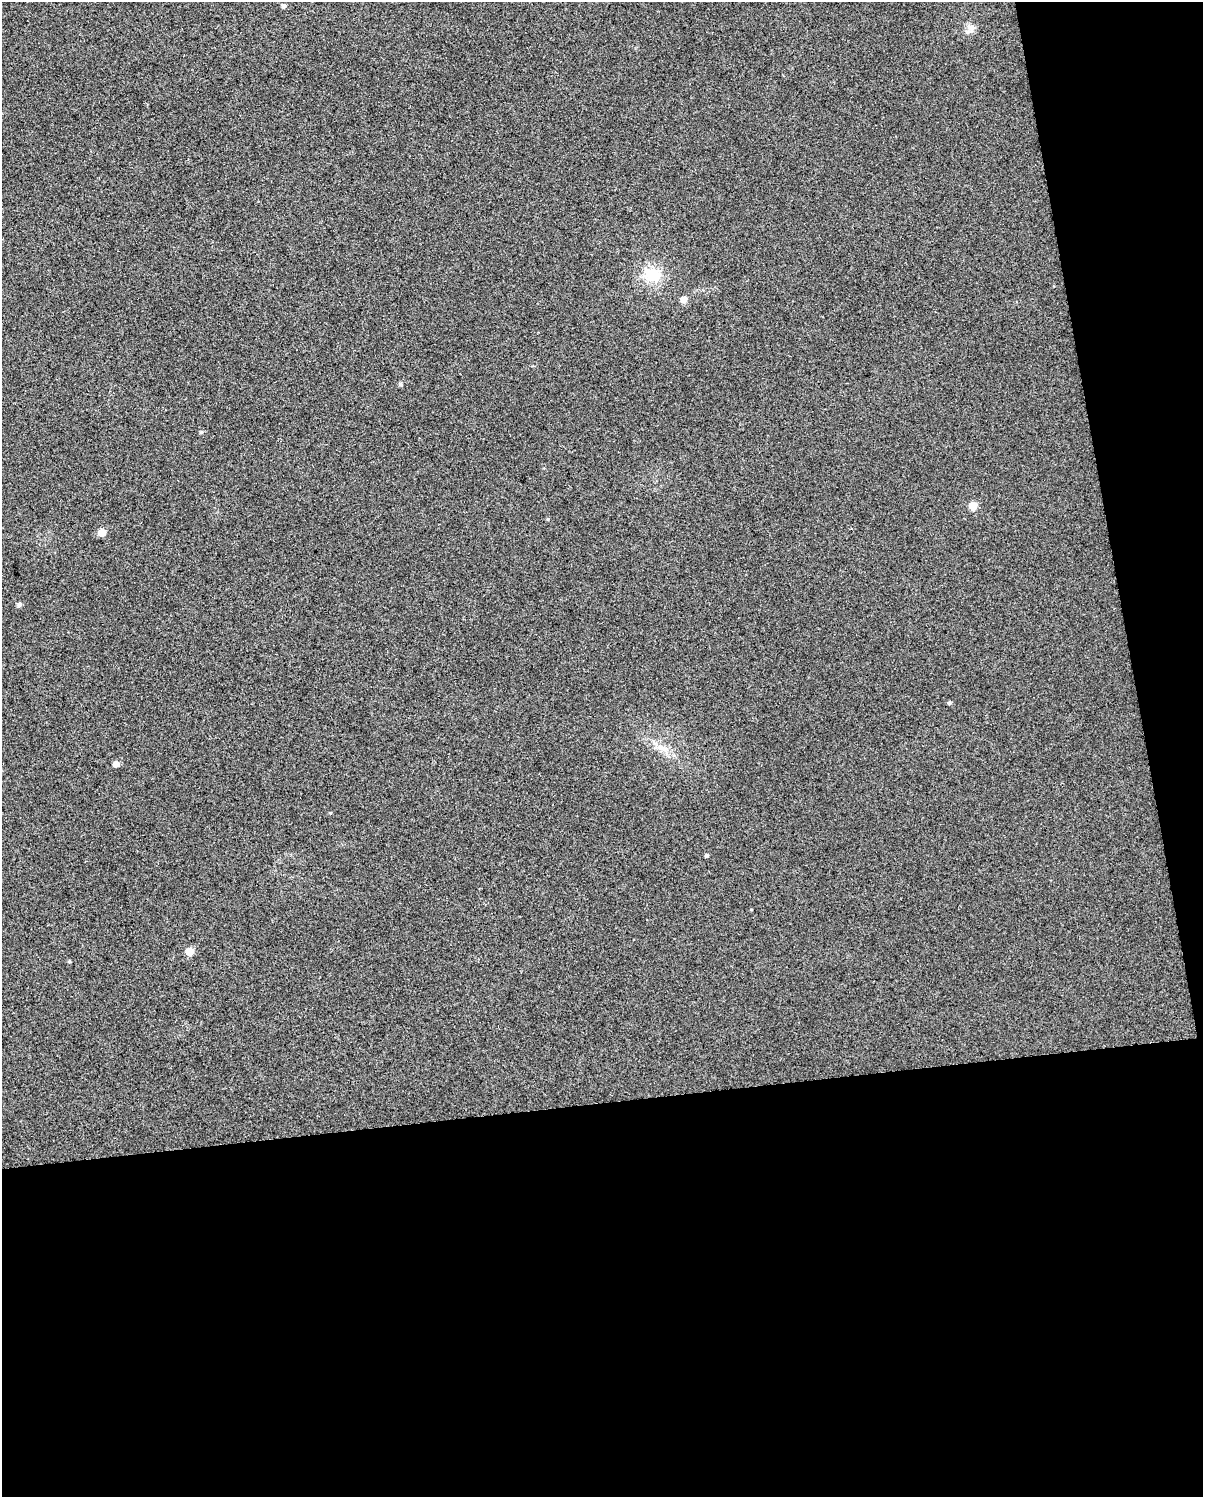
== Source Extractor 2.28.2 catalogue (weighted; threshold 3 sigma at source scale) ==
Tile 12 of 4 x 3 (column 4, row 3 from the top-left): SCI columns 3604-4804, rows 21-1515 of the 4804 x 4570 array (HDU 1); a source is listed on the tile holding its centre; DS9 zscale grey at full resolution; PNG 1205 x 1499 px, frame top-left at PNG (2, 2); no overlay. Shown black and unused: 32% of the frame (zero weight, under 3 of 5 exposures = <1% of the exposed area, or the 3 px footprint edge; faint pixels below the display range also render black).
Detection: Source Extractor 2.28.2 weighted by HDU 2 'WHT'; one run over the whole footprint, this tile lists its part. Background 0.0255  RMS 0.035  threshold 0.156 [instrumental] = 3 sigma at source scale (4.5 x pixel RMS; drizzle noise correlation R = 1.50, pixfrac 1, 0.0396/0.0396 arcsec/px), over >= 5 px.
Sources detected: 15; all 15 listed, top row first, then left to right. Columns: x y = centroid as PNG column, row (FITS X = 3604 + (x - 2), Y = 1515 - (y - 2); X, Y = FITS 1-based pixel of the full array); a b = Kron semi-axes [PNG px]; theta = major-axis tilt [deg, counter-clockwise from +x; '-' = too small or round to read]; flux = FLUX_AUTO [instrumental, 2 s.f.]
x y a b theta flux
284 6 5 5 - 11
971 27 11 9 1 19
652 275 22 17 -21 95
684 299 5 5 - 38
401 384 5 5 - 5.6
201 432 5 4 - 4.3
973 506 5 5 - 110
102 533 5 5 - 62
19 604 5 5 - 9.5
949 703 5 4 - 5.6
662 748 19 7 -25 34
116 764 5 5 - 29
330 813 5 3 - 3
707 856 4 4 - 6.5
190 951 5 5 - 82
Unlisted compact peaks at least as high as the median listed source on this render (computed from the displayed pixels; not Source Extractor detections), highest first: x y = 548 519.